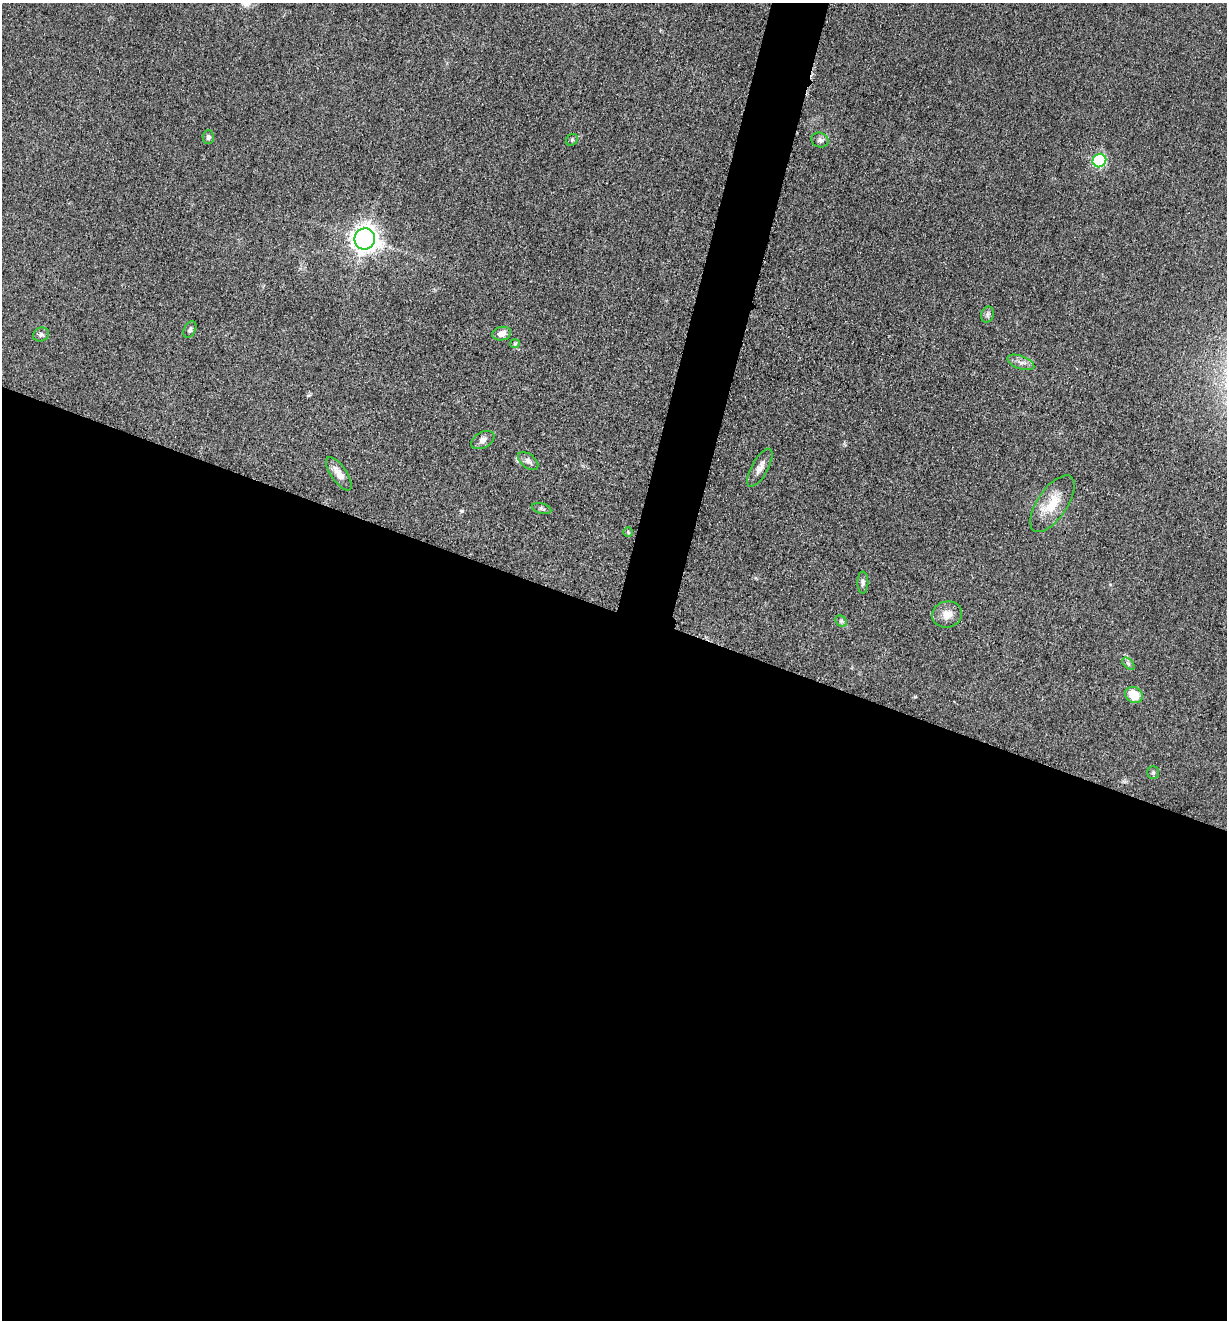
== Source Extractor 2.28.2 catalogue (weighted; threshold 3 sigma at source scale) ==
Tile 14 of 4 x 4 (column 2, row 4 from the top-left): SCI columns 1489-2713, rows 12-1329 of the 5304 x 5292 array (HDU 1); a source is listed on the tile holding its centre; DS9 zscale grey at full resolution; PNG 1229 x 1322 px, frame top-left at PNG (2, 3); each listed source drawn as its Kron ellipse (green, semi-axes under 4 px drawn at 4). Shown black and unused: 56% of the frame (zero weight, under 3 of 5 exposures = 1% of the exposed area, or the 3 px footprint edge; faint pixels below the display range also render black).
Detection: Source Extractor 2.28.2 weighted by HDU 2 'WHT'; one run over the whole footprint, this tile lists its part. Background 0.0509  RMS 0.0056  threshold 0.0251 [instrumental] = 3 sigma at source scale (4.5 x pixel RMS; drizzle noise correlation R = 1.50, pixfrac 1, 0.05/0.05 arcsec/px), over >= 5 px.
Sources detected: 24; all 24 listed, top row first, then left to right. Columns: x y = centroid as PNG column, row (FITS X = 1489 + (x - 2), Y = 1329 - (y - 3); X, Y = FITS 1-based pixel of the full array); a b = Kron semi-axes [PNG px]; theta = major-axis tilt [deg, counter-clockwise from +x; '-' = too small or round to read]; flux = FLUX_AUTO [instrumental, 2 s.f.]
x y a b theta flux
208 137 7 5 87 1.4
572 140 6 5 - 0.85
820 140 8 7 - 2
1099 160 7 6 - 47
365 239 10 10 - 420
987 314 8 6 73 1.5
190 330 9 5 63 1.3
41 334 8 7 - 1.5
502 334 9 6 11 3.6
515 344 5 4 - 0.65
1021 362 14 6 -20 2.8
483 440 12 7 30 2.8
528 461 12 7 -38 2.2
760 468 21 8 61 4.2
339 474 19 7 -55 5.6
1052 504 33 15 56 14
542 508 10 5 -14 1.3
628 532 5 4 - 0.69
863 583 11 5 89 1.6
947 614 15 13 15 5.8
841 621 6 5 - 1.1
1128 664 7 4 -45 1.3
1134 695 9 8 - 11
1153 773 6 5 - 0.92
Unlisted compact peaks at least as high as the median listed source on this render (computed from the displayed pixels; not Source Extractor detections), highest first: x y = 462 511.